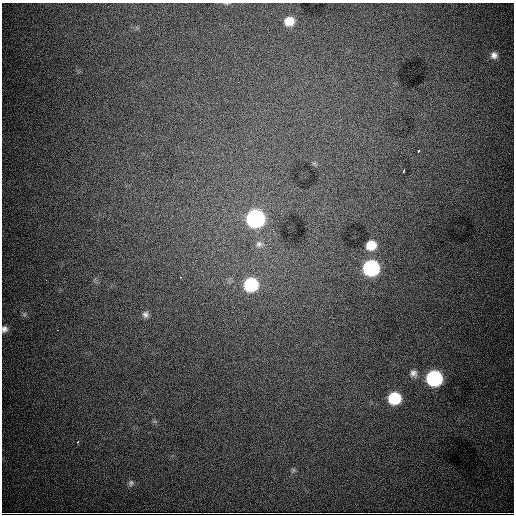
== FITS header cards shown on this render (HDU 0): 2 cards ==
NAXIS1  =                  512
NAXIS2  =                  512

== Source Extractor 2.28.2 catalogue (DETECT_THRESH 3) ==
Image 512 x 512 px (HDU 0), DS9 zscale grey, 1 PNG px = 1 image px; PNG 516 x 516 px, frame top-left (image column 1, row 512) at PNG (2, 3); no overlay
Background 7980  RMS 93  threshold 279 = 3 sigma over >= 5 px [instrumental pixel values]
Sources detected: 19; all 19 listed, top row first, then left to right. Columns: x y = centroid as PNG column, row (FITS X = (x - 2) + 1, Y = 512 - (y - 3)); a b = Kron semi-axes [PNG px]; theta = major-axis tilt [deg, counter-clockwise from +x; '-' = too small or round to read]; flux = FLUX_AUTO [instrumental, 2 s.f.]
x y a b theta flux
289 21 10 9 - 9.4e+04
494 55 9 9 - 3.3e+04
418 151 3 2 - 7.3e+03
404 170 4 2 - 7.0e+03
255 218 10 10 - 1.7e+06
259 244 9 8 - 2.8e+04
371 245 9 8 - 1.0e+05
371 268 10 9 - 1.0e+06
46 280 3 2 - 5.0e+03
251 284 10 9 - 4.7e+05
145 314 9 8 - 2.5e+04
4 329 8 7 - 2.4e+04
57 330 2 2 - 3.1e+03
413 373 9 8 - 2.7e+04
434 378 10 9 - 9.6e+05
394 398 9 9 - 3.3e+05
78 442 4 3 - 4.3e+03
293 470 7 4 72 1.1e+04
131 483 9 7 -84 1.6e+04
At the frame edge (FLAGS 8, measured only in part): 1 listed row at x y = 4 329